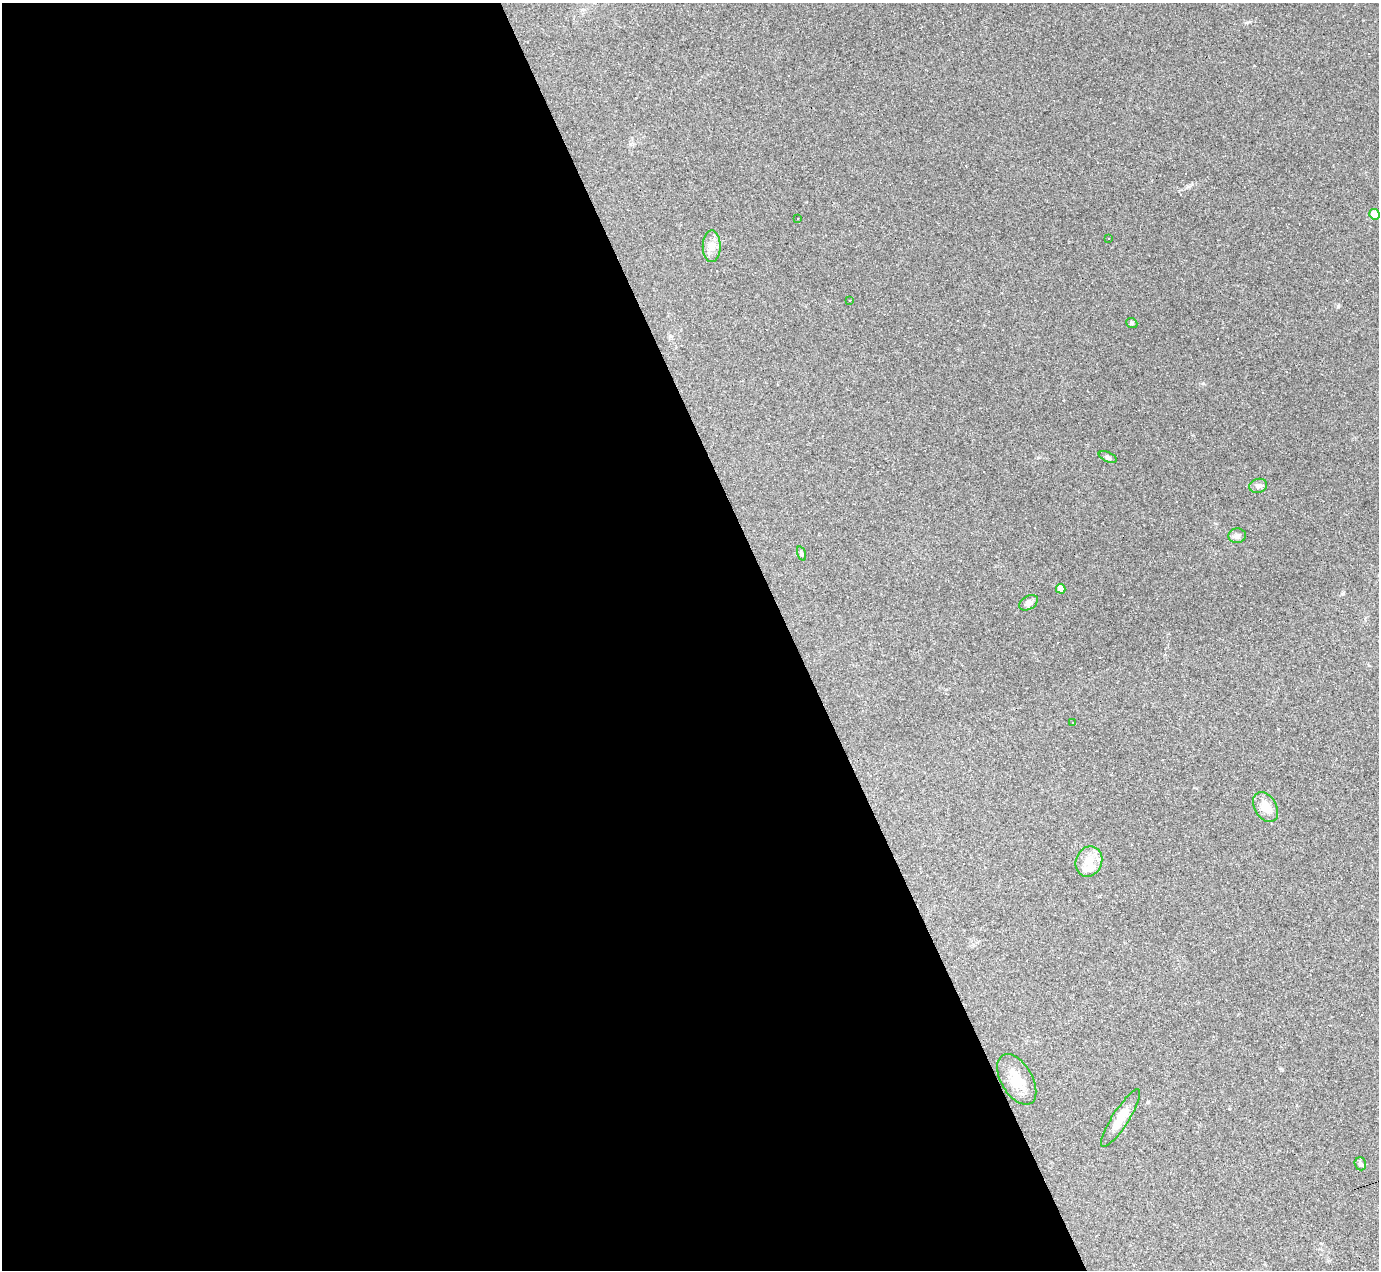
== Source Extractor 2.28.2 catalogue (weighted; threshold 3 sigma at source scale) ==
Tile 9 of 4 x 4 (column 1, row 3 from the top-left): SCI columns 1-1377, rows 1545-2812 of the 5508 x 5495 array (HDU 1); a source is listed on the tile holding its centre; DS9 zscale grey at full resolution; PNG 1381 x 1272 px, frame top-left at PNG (2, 3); each listed source drawn as its Kron ellipse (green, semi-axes under 4 px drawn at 4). Shown black and unused: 57% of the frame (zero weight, under 3 of 4 exposures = <1% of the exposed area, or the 3 px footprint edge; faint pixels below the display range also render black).
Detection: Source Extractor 2.28.2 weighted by HDU 2 'WHT'; one run over the whole footprint, this tile lists its part. Background 0.232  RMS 0.0082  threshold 0.0367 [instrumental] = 3 sigma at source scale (4.5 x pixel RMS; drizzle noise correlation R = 1.50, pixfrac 1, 0.05/0.05 arcsec/px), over >= 5 px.
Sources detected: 35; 1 inside a brighter object's white glare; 16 cosmic-ray / hot-pixel residue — neither listed nor drawn; the other 18 listed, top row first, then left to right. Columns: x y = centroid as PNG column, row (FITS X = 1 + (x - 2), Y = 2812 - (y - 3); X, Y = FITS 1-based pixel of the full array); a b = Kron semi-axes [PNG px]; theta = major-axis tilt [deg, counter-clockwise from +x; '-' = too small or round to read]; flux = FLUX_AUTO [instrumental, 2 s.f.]
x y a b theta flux
1375 214 5 5 - 12
797 219 2 2 - 0.57
1108 238 3 3 - 3.1
712 246 16 9 -90 6.6
850 300 3 2 - 0.85
1132 323 6 5 - 1.3
1108 457 9 5 -25 1.7
1258 486 9 7 15 3.2
1237 536 9 7 4 2.9
802 554 7 3 -71 1.1
1061 589 5 4 - 5.8
1029 603 10 6 31 3.9
1073 723 3 3 - 1.6
1266 807 16 11 -58 11
1089 861 15 13 68 13
1017 1079 28 15 -59 17
1121 1118 34 8 57 13
1360 1164 7 5 -69 2.3
Unlisted compact peaks at least as high as the median listed source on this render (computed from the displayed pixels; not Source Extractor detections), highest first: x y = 1338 306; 1343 594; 1188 186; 1250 22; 1203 383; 1282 1070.